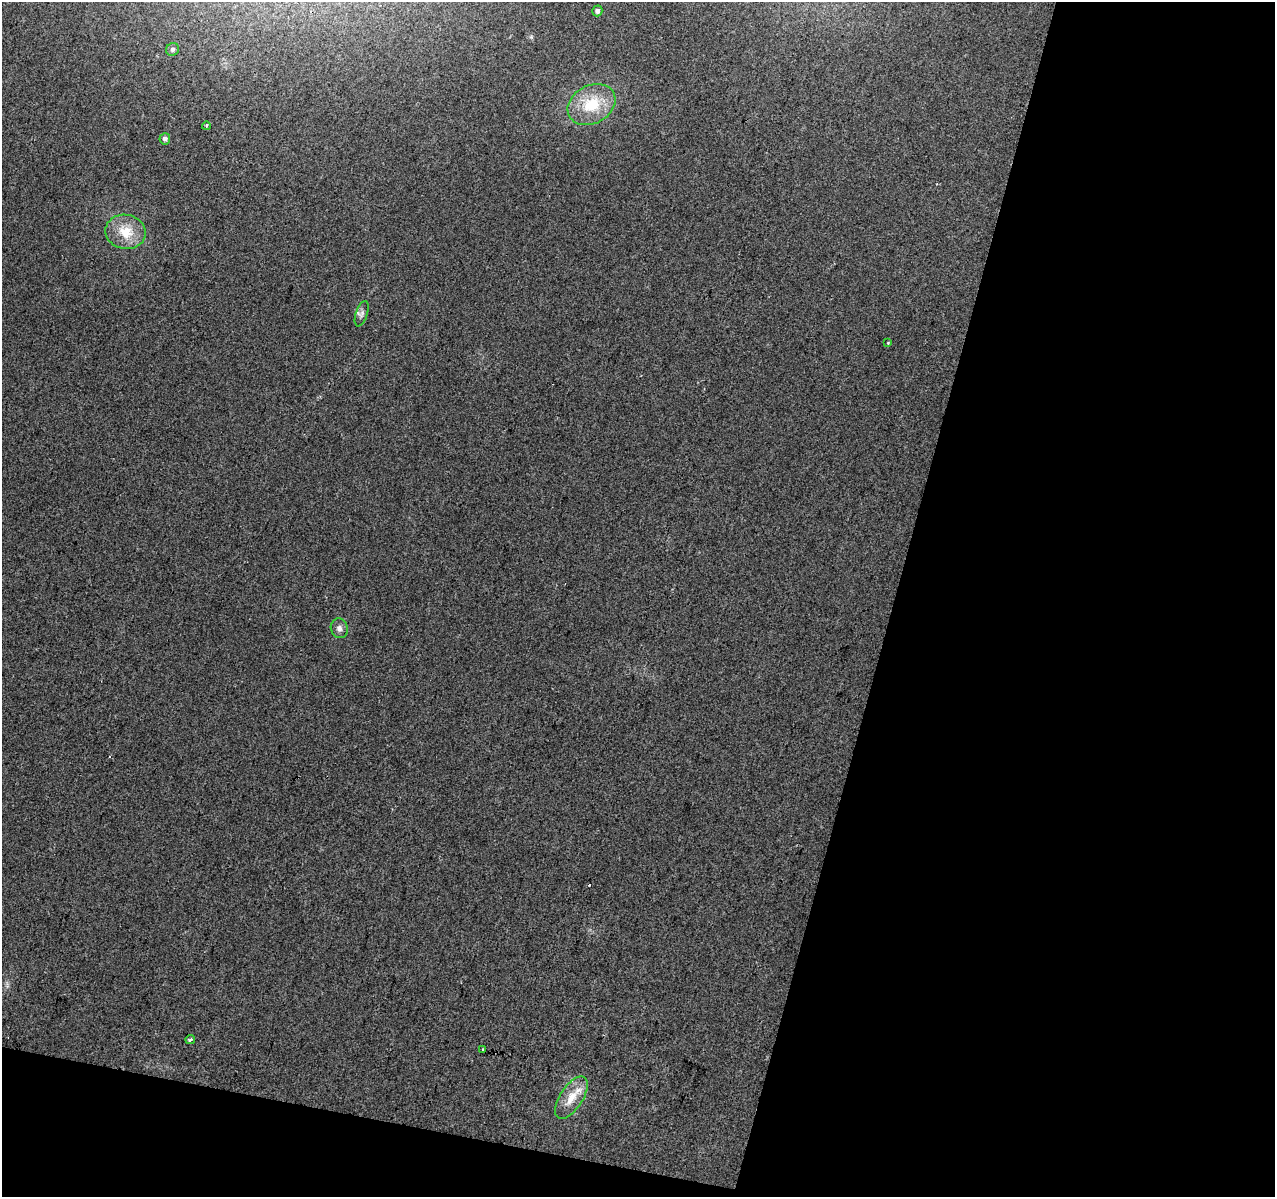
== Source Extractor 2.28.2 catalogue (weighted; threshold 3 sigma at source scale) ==
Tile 4 of 2 x 2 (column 2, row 2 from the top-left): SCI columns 1273-2545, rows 129-1323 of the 2545 x 2629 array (HDU 1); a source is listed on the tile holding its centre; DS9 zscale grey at full resolution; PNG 1277 x 1199 px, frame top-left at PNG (2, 2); each listed source drawn as its Kron ellipse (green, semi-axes under 4 px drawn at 4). Shown black and unused: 34% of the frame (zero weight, under 2 of 3 exposures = <1% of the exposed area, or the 3 px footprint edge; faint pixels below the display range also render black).
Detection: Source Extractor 2.28.2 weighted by HDU 2 'WHT'; one run over the whole footprint, this tile lists its part. Background 0.144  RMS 0.016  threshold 0.0738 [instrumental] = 3 sigma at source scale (4.5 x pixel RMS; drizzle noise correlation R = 1.50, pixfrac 1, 0.0396/0.0396 arcsec/px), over >= 5 px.
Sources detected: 13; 1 cosmic-ray / hot-pixel residue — neither listed nor drawn; the other 12 listed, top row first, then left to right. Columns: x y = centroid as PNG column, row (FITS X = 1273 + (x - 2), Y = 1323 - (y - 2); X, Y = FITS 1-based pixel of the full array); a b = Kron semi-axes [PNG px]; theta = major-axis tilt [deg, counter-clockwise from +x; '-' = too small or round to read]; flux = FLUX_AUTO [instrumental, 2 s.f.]
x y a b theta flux
597 11 5 5 - 4.6
172 49 7 6 - 4.2
592 105 25 19 29 60
206 126 4 3 - 2.1
165 139 5 5 - 5.1
126 232 20 17 -12 39
362 314 13 6 72 6.3
888 343 3 3 - 1.3
339 628 10 8 -73 7.5
190 1039 5 3 - 4.2
482 1050 2 2 - 2
571 1098 24 11 57 29